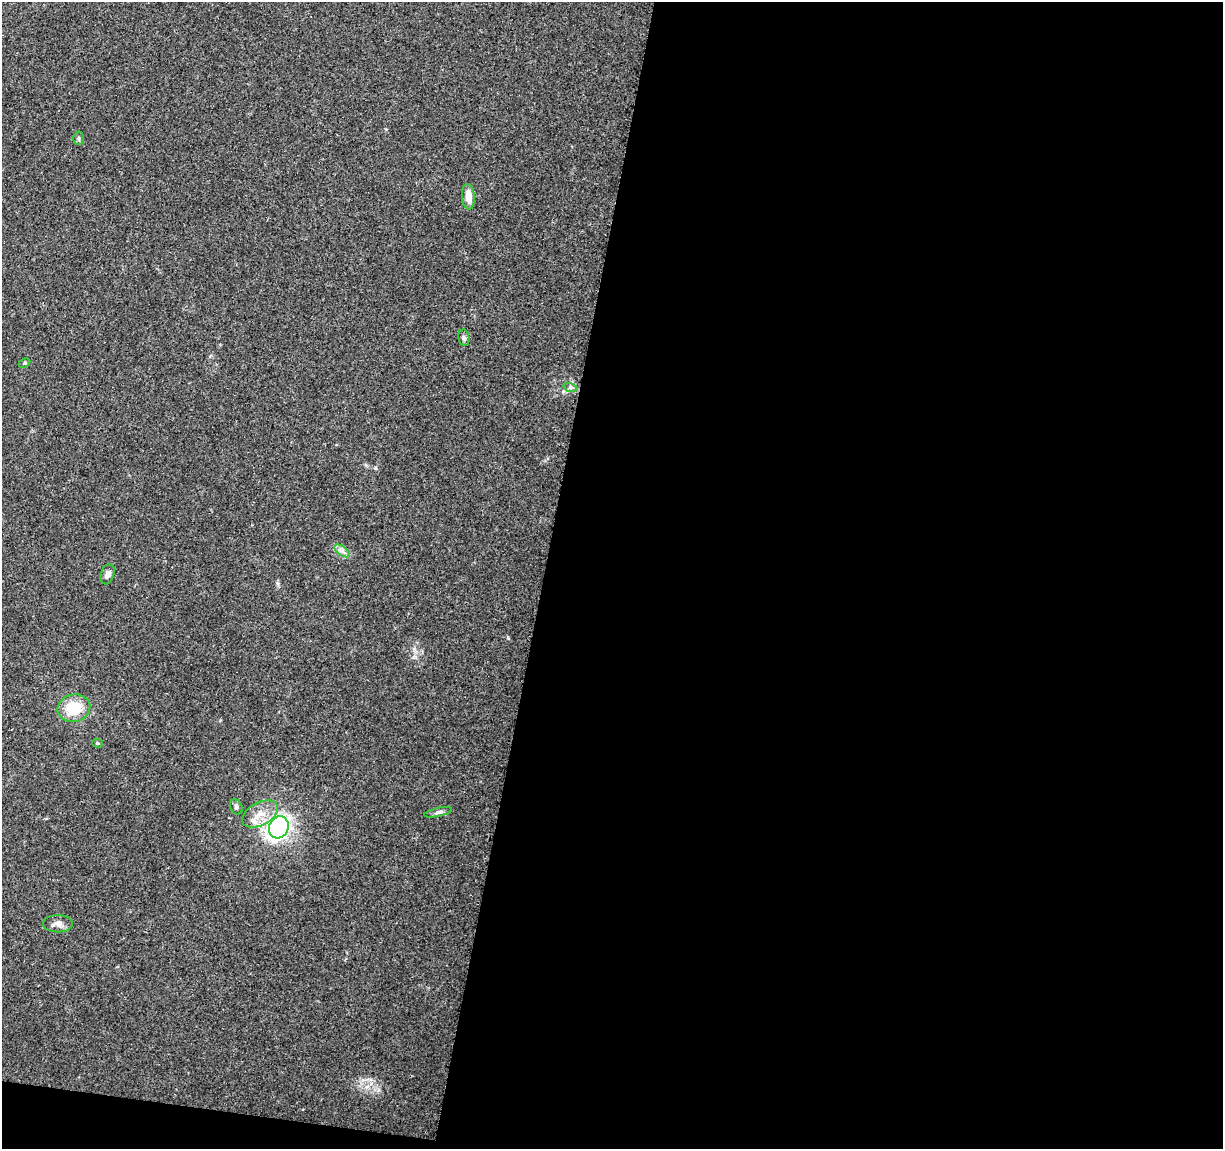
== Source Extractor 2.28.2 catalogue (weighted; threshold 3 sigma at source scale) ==
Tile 16 of 4 x 4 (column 4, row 4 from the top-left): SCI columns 3667-4887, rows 231-1377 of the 4906 x 5106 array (HDU 1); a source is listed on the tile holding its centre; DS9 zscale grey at full resolution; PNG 1225 x 1151 px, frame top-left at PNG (2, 2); each listed source drawn as its Kron ellipse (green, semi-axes under 4 px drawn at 4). Shown black and unused: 57% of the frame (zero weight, under 3 of 4 exposures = <1% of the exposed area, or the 3 px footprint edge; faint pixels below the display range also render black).
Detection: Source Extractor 2.28.2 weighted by HDU 2 'WHT'; one run over the whole footprint, this tile lists its part. Background 0.0368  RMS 0.0035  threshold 0.0156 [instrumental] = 3 sigma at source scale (4.5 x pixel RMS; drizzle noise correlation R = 1.50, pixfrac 1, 0.0396/0.0396 arcsec/px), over >= 5 px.
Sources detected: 15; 1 inside a brighter listed object's ellipse — not listed separately; the other 14 listed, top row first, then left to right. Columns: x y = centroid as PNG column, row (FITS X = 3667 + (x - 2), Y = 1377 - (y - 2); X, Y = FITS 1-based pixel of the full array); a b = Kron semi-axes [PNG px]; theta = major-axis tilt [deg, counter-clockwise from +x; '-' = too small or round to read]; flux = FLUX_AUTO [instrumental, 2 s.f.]
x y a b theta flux
79 138 6 5 - 0.64
468 197 13 6 -85 4
464 338 8 5 -79 0.82
24 363 6 4 27 0.54
570 387 7 4 -18 0.72
342 551 9 4 -37 1.3
107 574 10 6 70 1.6
74 708 16 13 13 10
98 743 5 4 - 0.44
236 807 8 6 -62 0.89
438 812 14 4 13 0.96
260 814 19 11 29 5.1
279 827 11 9 65 86
58 924 15 8 0 2.2
Unlisted compact peaks at least as high as the median listed source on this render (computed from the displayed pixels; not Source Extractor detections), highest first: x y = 508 638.